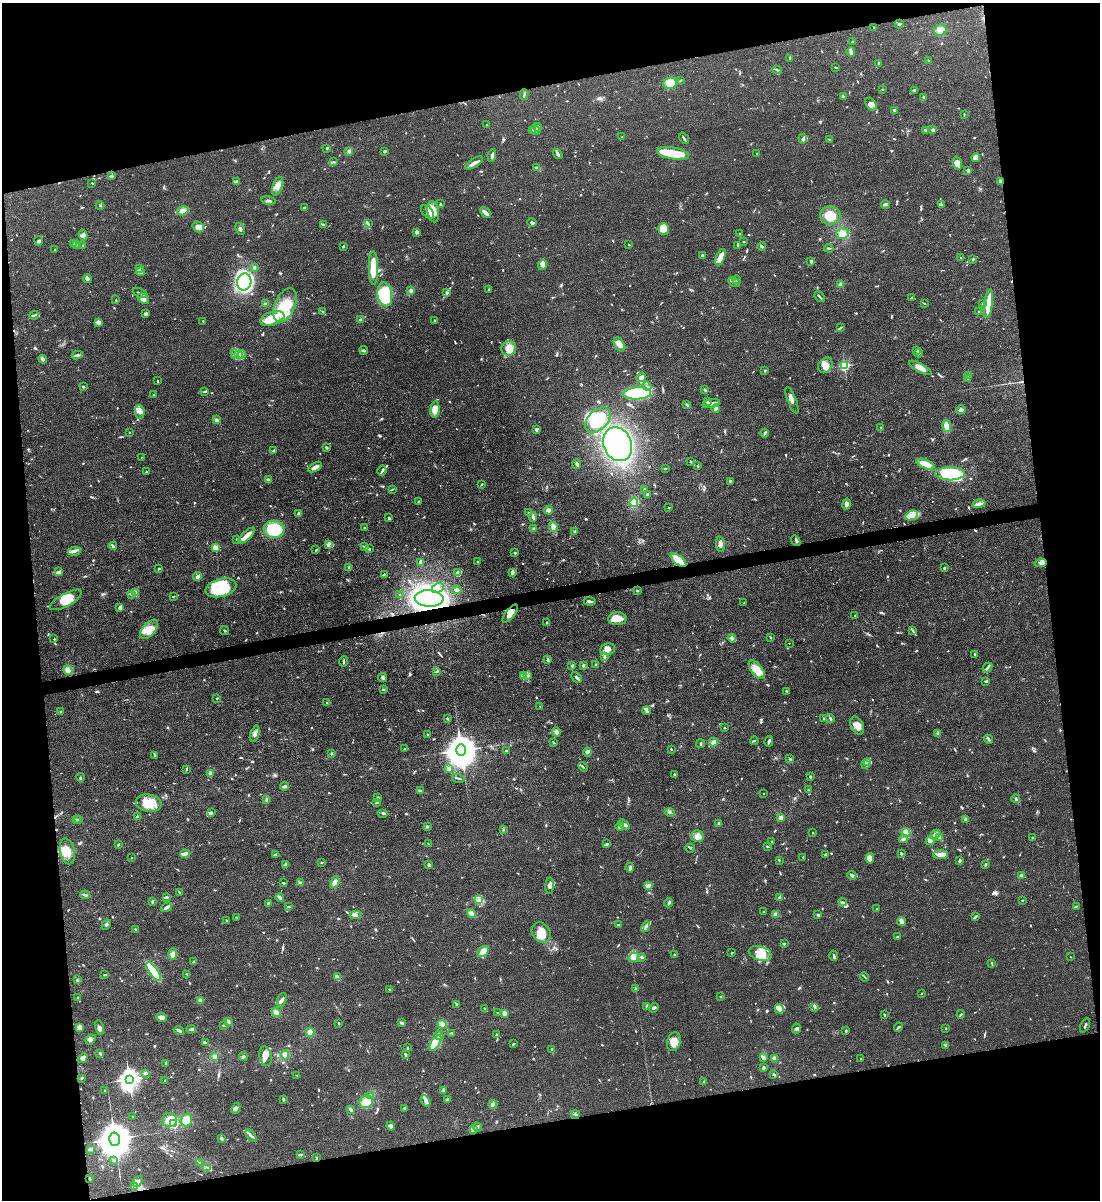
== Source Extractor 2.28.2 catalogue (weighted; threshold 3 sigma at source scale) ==
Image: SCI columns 248-4636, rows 1-4789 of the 4769 x 4789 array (HDU 1 of 3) = the unmasked area's bounding box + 8 px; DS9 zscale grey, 4 x 4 block average (1 PNG px = mean of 4 x 4 image px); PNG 1102 x 1202 px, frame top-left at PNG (2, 3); each listed source drawn as its Kron ellipse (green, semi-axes under 4 px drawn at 4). Shown black and unused: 23% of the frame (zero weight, under 3 of 4 exposures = <1% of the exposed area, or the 3 px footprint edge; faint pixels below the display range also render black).
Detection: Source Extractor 2.28.2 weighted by HDU 2 'WHT'. Background 0.0657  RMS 0.0059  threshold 0.0265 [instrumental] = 3 sigma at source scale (4.5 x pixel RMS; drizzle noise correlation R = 1.50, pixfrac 1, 0.05/0.05 arcsec/px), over >= 5 px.
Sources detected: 1116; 2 too faint to see at this stretch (4 x 4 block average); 10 inside a brighter object's white glare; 9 cosmic-ray / hot-pixel residue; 1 long thin detection or spike segment (spike, bleed or trail) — neither listed nor drawn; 33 coinciding with a brighter row at this scale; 91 inside a brighter listed object's ellipse — not listed separately; of the other 970, all 500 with FLUX_AUTO >= 2.65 (the completeness limit of this list) listed and drawn (470 fainter detections not listed), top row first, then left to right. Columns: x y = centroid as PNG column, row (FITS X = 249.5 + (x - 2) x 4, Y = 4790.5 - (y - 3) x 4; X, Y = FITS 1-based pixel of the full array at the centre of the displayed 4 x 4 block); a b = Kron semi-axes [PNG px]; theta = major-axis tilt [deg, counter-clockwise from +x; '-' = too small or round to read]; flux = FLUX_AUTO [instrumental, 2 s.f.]
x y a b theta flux
899 24 4 2 - 4.4
874 28 3 2 - 3.1
940 30 6 5 - 24
852 42 2 2 - 3
851 52 5 3 - 11
789 59 3 2 - 3.7
929 61 2 2 - 4.7
879 63 3 2 - 3.4
836 67 3 2 - 3.1
777 70 5 2 - 4.5
680 80 3 2 - 2.8
670 83 7 6 - 53
882 89 2 2 - 5.1
914 90 4 2 - 5.9
524 94 5 2 - 5.7
843 97 3 2 - 8.1
924 97 3 2 - 7.1
871 104 7 5 -53 15
894 110 2 2 - 7.2
964 114 3 2 - 3.3
487 125 2 2 - 3
537 127 4 2 - 7.3
532 130 4 3 - 8.5
535 130 4 3 - 8.8
926 130 4 2 - 5.9
933 130 2 2 - 48
622 137 2 2 - 4
684 138 6 2 -52 5.6
803 139 5 3 - 11
829 139 3 2 - 2.7
327 148 2 2 - 6.5
349 151 3 2 - 9.5
384 151 4 2 - 4.8
673 153 16 6 -9 120
558 154 5 3 - 8
757 154 2 2 - 3.8
492 156 6 2 81 11
976 158 4 4 - 24
333 162 3 2 - 3.8
474 163 10 2 31 21
957 163 7 4 -70 27
536 167 3 2 - 7.9
968 170 3 3 - 8.2
111 176 3 2 - 3.8
1000 181 3 2 - 8.3
237 182 4 3 - 6.5
92 183 2 2 - 2.7
278 186 9 5 70 21
269 201 7 2 -10 6.3
440 204 3 2 - 3.5
885 204 4 2 - 9.9
942 204 3 2 - 3.2
100 206 4 2 - 5.7
304 208 3 2 - 4.4
183 211 6 4 19 15
428 212 8 5 -46 15
433 212 11 6 -81 40
485 212 6 4 -45 13
830 215 10 9 - 65
532 223 5 3 - 8.1
368 224 3 2 - 4.6
324 225 3 2 - 3.3
198 227 6 5 - 24
240 229 6 3 -64 8
664 229 6 5 - 43
417 232 3 3 - 9.3
740 234 2 2 - 2.9
842 234 6 5 - 31
83 235 5 3 - 8.2
39 241 4 3 - 5.8
744 242 2 2 - 3.3
73 244 2 2 - 6.9
77 244 2 2 - 4.2
83 245 2 2 - 14
629 245 2 2 - 3.5
738 245 3 2 - 6
343 246 2 2 - 5.9
762 246 4 2 - 8.4
829 248 4 2 - 3.7
55 249 4 2 - 3.9
702 255 3 2 - 7.1
720 257 9 4 68 33
961 258 2 2 - 6.2
973 259 3 2 - 4.9
811 261 3 2 - 6.7
542 265 5 4 - 12
254 267 2 2 - 6
140 268 3 2 - 3.4
373 268 17 4 -89 100
141 272 4 3 - 6.7
87 279 4 3 - 14
736 280 4 2 - 3.1
244 282 8 7 - 430
734 282 6 2 -27 8.3
841 284 3 3 - 12
411 290 3 3 - 8.2
488 290 3 2 - 3.2
447 292 3 3 - 5
140 293 8 2 -22 9.3
385 294 12 7 -81 270
820 297 6 2 -48 5.8
911 298 3 2 - 3.3
143 299 6 4 -40 15
116 300 2 2 - 2.9
924 303 3 2 - 2.9
983 303 3 2 - 4.1
265 304 2 2 - 3.8
988 304 14 3 83 87
285 305 18 10 65 120
323 312 4 2 - 4.2
979 312 2 2 - 3.5
145 313 3 2 - 9
34 315 5 2 - 6
272 319 12 6 19 71
360 320 4 2 - 5.1
435 320 2 2 - 4.8
203 321 2 2 - 3.1
98 322 4 3 - 7.8
841 327 4 2 - 4.1
619 345 8 5 -59 18
509 348 7 7 - 29
364 350 4 3 - 5.7
917 350 3 2 - 12
919 353 4 2 - 4.7
235 354 2 2 - 3.1
238 354 3 2 - 4.9
242 354 4 3 - 8.4
77 355 5 2 - 7.3
43 359 4 2 - 14
825 365 8 6 52 33
844 366 2 2 - 390
920 368 12 4 -29 29
765 370 3 2 - 2.9
969 375 2 2 - 37
641 377 5 3 - 15
968 378 2 2 - 5.4
157 381 3 2 - 3
647 386 4 2 - 4
83 387 3 2 - 4.2
705 390 3 2 - 4.2
204 392 4 2 - 3.6
637 393 14 6 4 230
153 395 2 2 - 13
792 400 14 3 -69 20
708 401 3 2 - 3.8
711 404 9 3 13 17
687 405 3 2 - 4.4
435 409 8 4 83 43
716 409 4 3 - 11
961 410 5 3 - 13
140 412 7 4 -82 18
216 420 2 2 - 5.9
598 420 15 9 46 210
947 426 6 3 -77 46
881 427 3 2 - 3
536 430 3 2 - 9.5
129 432 2 2 - 4
765 433 4 2 - 4.8
618 444 17 14 -66 630
326 447 4 2 - 4.6
273 451 4 2 - 5
141 457 2 2 - 3.1
691 461 3 2 - 2.7
577 464 5 3 - 6.9
926 464 9 4 -21 48
697 466 2 2 - 2.9
315 467 7 3 27 20
665 469 2 2 - 4.8
382 471 5 2 - 7.5
146 472 3 2 - 2.9
950 474 15 6 1 300
268 480 3 2 - 13
730 481 3 2 - 3.4
482 484 2 2 - 4
392 489 3 2 - 3.7
644 489 3 2 - 3.5
648 495 3 2 - 15
418 501 2 2 - 2.7
634 502 4 4 - 66
846 504 5 4 - 12
979 504 6 3 14 12
669 508 2 2 - 7.6
548 510 4 3 - 12
529 513 3 2 - 2.8
299 514 4 3 - 8.2
912 515 6 4 26 34
533 517 5 2 - 7.8
389 518 3 2 - 5.4
553 527 5 3 - 13
365 528 3 2 - 7.9
274 529 10 8 -6 190
533 529 3 2 - 4.6
575 532 3 2 - 3.2
246 536 11 4 43 24
237 539 2 2 - 3.9
796 541 6 2 -54 4
720 544 8 3 -82 11
328 545 4 3 - 5.6
113 546 4 2 - 9.7
364 547 3 2 - 3.1
216 548 2 2 - 130
369 549 4 2 - 5.2
316 550 3 2 - 3.2
74 551 7 3 9 11
515 553 3 2 - 2.7
678 560 9 4 -40 79
421 562 4 2 - 10
478 562 3 2 - 2.9
1041 563 6 2 9 8.1
349 567 2 2 - 40
159 568 3 2 - 4.8
944 568 2 2 - 6
59 572 4 3 - 14
457 572 4 2 - 4.1
512 572 4 4 - 7.3
384 574 3 2 - 3.3
197 576 4 3 - 11
221 588 16 9 15 170
438 588 6 4 25 18
457 590 4 4 - 9.4
637 591 3 2 - 4.2
136 593 4 3 - 10
131 594 4 2 - 4.7
400 595 3 2 - 3.4
173 596 3 2 - 3
429 598 14 8 -4 1700
66 600 18 6 29 61
590 601 6 2 -6 10
744 603 2 2 - 3.3
120 607 4 3 - 12
510 614 11 4 52 24
855 616 3 2 - 3.3
617 619 9 6 1 34
547 623 3 2 - 6.8
149 629 11 6 49 44
225 631 4 2 - 3.8
913 631 3 2 - 3.9
770 637 3 2 - 3
732 638 4 2 - 7.3
54 639 2 2 - 8.7
789 643 2 2 - 3.5
608 649 7 5 9 26
975 655 3 2 - 5.8
605 657 4 2 - 5.9
548 660 2 2 - 2.7
344 661 5 2 - 6
583 665 3 3 - 5.7
595 665 3 2 - 3.1
572 666 2 2 - 16
988 667 5 2 - 6.7
68 670 5 4 - 19
757 670 11 5 -52 60
437 671 3 2 - 4.8
524 676 3 2 - 5.3
528 676 3 2 - 4.3
383 677 4 3 - 7.7
577 677 6 2 -44 7.1
986 681 3 2 - 5.6
383 690 3 2 - 4.1
787 691 2 2 - 3.3
217 698 3 2 - 2.7
327 702 2 2 - 8.6
540 706 3 2 - 2.8
61 711 2 2 - 3.3
646 711 4 3 - 10
447 719 4 2 - 3.9
824 719 2 2 - 3.4
830 719 4 3 - 5.2
857 726 9 6 -62 33
725 728 2 2 - 3.6
556 732 4 3 - 11
938 733 3 2 - 4.4
255 734 8 4 73 16
428 735 2 2 - 2.9
988 739 4 3 - 6.7
754 741 4 2 - 4.1
769 741 5 2 - 8.8
554 742 3 2 - 5.5
713 742 4 3 - 9.1
701 744 4 2 - 7
404 749 3 2 - 2.7
671 749 3 2 - 3.2
461 750 6 5 - 8900
506 751 3 2 - 5.9
587 752 4 4 - 8.7
331 754 2 2 - 4.1
155 756 3 2 - 3.6
790 759 3 2 - 3.3
867 762 3 3 - 8.6
865 765 4 2 - 5.4
583 767 5 2 - 5.5
186 769 4 2 - 3.6
449 769 4 3 - 11
210 773 3 3 - 7.5
674 774 2 2 - 13
80 777 4 2 - 3.8
810 777 2 2 - 5
458 778 6 2 -14 4
285 786 4 3 - 8
420 790 3 2 - 4.1
808 790 2 2 - 8.7
763 794 2 2 - 3.8
378 798 4 2 - 4.2
266 799 3 2 - 5.6
1016 799 4 2 - 7.5
149 803 13 8 -8 67
376 803 3 2 - 6.3
211 812 4 3 - 5.2
670 812 5 2 - 4.8
383 813 5 2 - 8.6
137 817 2 2 - 42
781 818 2 2 - 80
966 819 2 2 - 49
76 820 3 2 - 4
79 820 2 2 - 3
719 823 2 2 - 5.5
624 824 6 2 -40 13
620 826 4 2 - 8.3
427 827 3 2 - 5
503 830 3 2 - 3.7
813 833 2 2 - 3.6
906 833 5 4 - 21
936 834 5 3 - 16
697 836 6 5 - 26
939 837 3 2 - 30
1033 838 3 2 - 3.5
903 839 4 3 - 9.5
772 841 2 2 - 3.6
930 841 4 2 - 24
429 844 3 2 - 4
607 844 3 2 - 4.8
118 845 2 2 - 4.6
767 847 3 2 - 3.8
690 848 5 2 - 3
67 851 13 7 -76 46
185 854 5 2 - 19
901 854 2 2 - 18
276 855 4 2 - 13
825 855 3 2 - 6.8
941 855 7 2 3 22
803 857 2 2 - 3.7
132 858 2 2 - 4.1
870 858 5 4 - 23
779 860 2 2 - 4.2
960 860 4 2 - 4.8
321 862 2 2 - 3.4
985 864 3 2 - 7.7
285 865 4 3 - 6.6
429 865 4 3 - 8.1
630 868 5 3 - 6.4
852 875 4 3 - 8.4
1021 876 2 2 - 20
335 882 6 4 62 18
283 883 3 2 - 5.2
300 883 4 3 - 7.6
648 885 4 3 - 9.2
549 886 8 3 88 12
179 893 3 2 - 5.1
85 895 5 2 - 9.8
166 897 3 2 - 8.3
280 897 4 2 - 9.7
779 897 3 2 - 4.3
479 900 2 2 - 3.1
1022 900 3 2 - 2.7
152 902 2 2 - 4.7
843 902 4 2 - 6.5
268 903 4 2 - 4.4
669 903 4 2 - 8.1
1076 906 3 2 - 3
167 907 6 2 33 12
288 907 4 2 - 3.2
876 909 2 2 - 3.8
763 912 2 2 - 7.7
471 914 4 3 - 16
776 914 4 3 - 7.8
356 915 6 4 1 9.9
818 915 3 2 - 6
236 917 2 2 - 9.5
975 917 3 2 - 7.4
226 921 2 2 - 3.7
901 922 4 2 - 22
106 925 5 2 - 5.3
618 925 2 2 - 5.4
646 927 5 3 - 8.8
136 929 3 2 - 5.4
541 932 10 8 -56 52
897 937 3 2 - 4.8
784 944 2 2 - 3.2
483 951 6 4 40 21
732 953 2 2 - 3.5
760 953 12 7 -16 47
173 954 5 4 - 17
674 955 2 2 - 3.4
834 956 5 2 - 6.8
634 957 5 4 - 17
642 957 3 2 - 4.5
1070 957 2 2 - 2.7
194 962 2 2 - 4.6
992 963 4 2 - 2.8
154 971 11 3 -54 220
187 974 2 2 - 4
105 975 2 2 - 4.8
337 977 3 3 - 9.8
865 977 5 2 - 3.4
77 980 2 2 - 4
389 989 2 2 - 3.8
636 989 2 2 - 40
921 994 2 2 - 3.2
78 997 2 2 - 2.8
720 997 2 2 - 3.3
200 1000 3 3 - 8.5
282 1000 8 3 69 9.8
457 1004 3 2 - 5.9
646 1006 4 2 - 3.1
815 1007 2 2 - 2.8
654 1008 5 3 - 6.9
485 1009 4 2 - 5.9
779 1009 5 4 - 18
276 1012 5 4 - 13
497 1012 2 2 - 4.5
505 1013 2 2 - 85
961 1014 4 2 - 3.4
885 1015 3 2 - 4.9
162 1017 5 4 - 15
228 1021 3 2 - 7.8
339 1023 2 2 - 5.4
401 1023 3 2 - 4.8
442 1024 5 4 - 16
224 1025 3 2 - 3.1
1085 1025 8 2 64 5
79 1027 3 3 - 31
899 1027 5 2 - 4.8
99 1028 7 3 -78 13
796 1028 5 3 - 5.9
946 1028 2 2 - 7.6
191 1029 4 2 - 8.3
179 1030 5 2 - 11
846 1031 3 2 - 3.8
310 1032 4 3 - 16
452 1033 4 2 - 5.3
439 1035 5 3 - 16
496 1035 3 2 - 5
90 1039 6 3 41 8.4
674 1042 9 6 71 34
205 1043 3 2 - 6.5
435 1043 9 4 57 94
513 1044 4 2 - 2.9
946 1045 3 2 - 4
408 1047 3 2 - 2.8
552 1049 2 2 - 8.2
100 1054 3 2 - 4.3
285 1055 4 4 - 15
406 1055 3 2 - 3.7
243 1056 5 2 - 5.7
266 1056 10 6 -79 30
215 1057 3 3 - 8
764 1057 4 3 - 7.1
83 1058 5 3 - 18
774 1058 4 3 - 9.3
861 1058 2 2 - 4
166 1063 3 2 - 7.1
764 1068 3 2 - 9.5
146 1073 3 2 - 7.4
774 1074 3 2 - 4
297 1075 2 2 - 2.7
82 1078 3 2 - 3.8
129 1079 3 3 - 2700
165 1081 2 2 - 2.7
704 1081 2 2 - 2.7
443 1090 4 2 - 4.5
105 1091 2 2 - 3
370 1096 3 3 - 7.5
283 1099 3 2 - 4.9
448 1100 3 2 - 7.1
426 1101 6 3 -62 11
366 1102 7 6 - 46
493 1104 4 3 - 7.8
236 1108 6 2 64 6.3
405 1108 3 3 - 5.1
351 1110 4 2 - 11
575 1114 4 2 - 6.2
133 1117 2 2 - 2.9
169 1120 7 7 - 32
186 1120 6 5 - 33
174 1124 2 2 - 270
391 1126 4 3 - 16
477 1127 4 3 - 5.6
474 1129 4 2 - 6.9
251 1136 7 2 -51 8.3
221 1138 3 2 - 5.5
114 1139 6 5 - 13000
90 1149 4 3 - 7.1
300 1155 3 2 - 5.3
316 1157 2 2 - 2.7
114 1161 4 2 - 3.8
199 1162 3 2 - 3.4
207 1167 3 2 - 3.2
90 1179 3 2 - 5.1
138 1181 6 4 48 12
135 1186 3 2 - 4.1
Overlapping masked pixels (flux is a lower limit): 3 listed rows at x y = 1000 181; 678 560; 429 598
Diffuse or blended objects may show on this block-average render without a row.